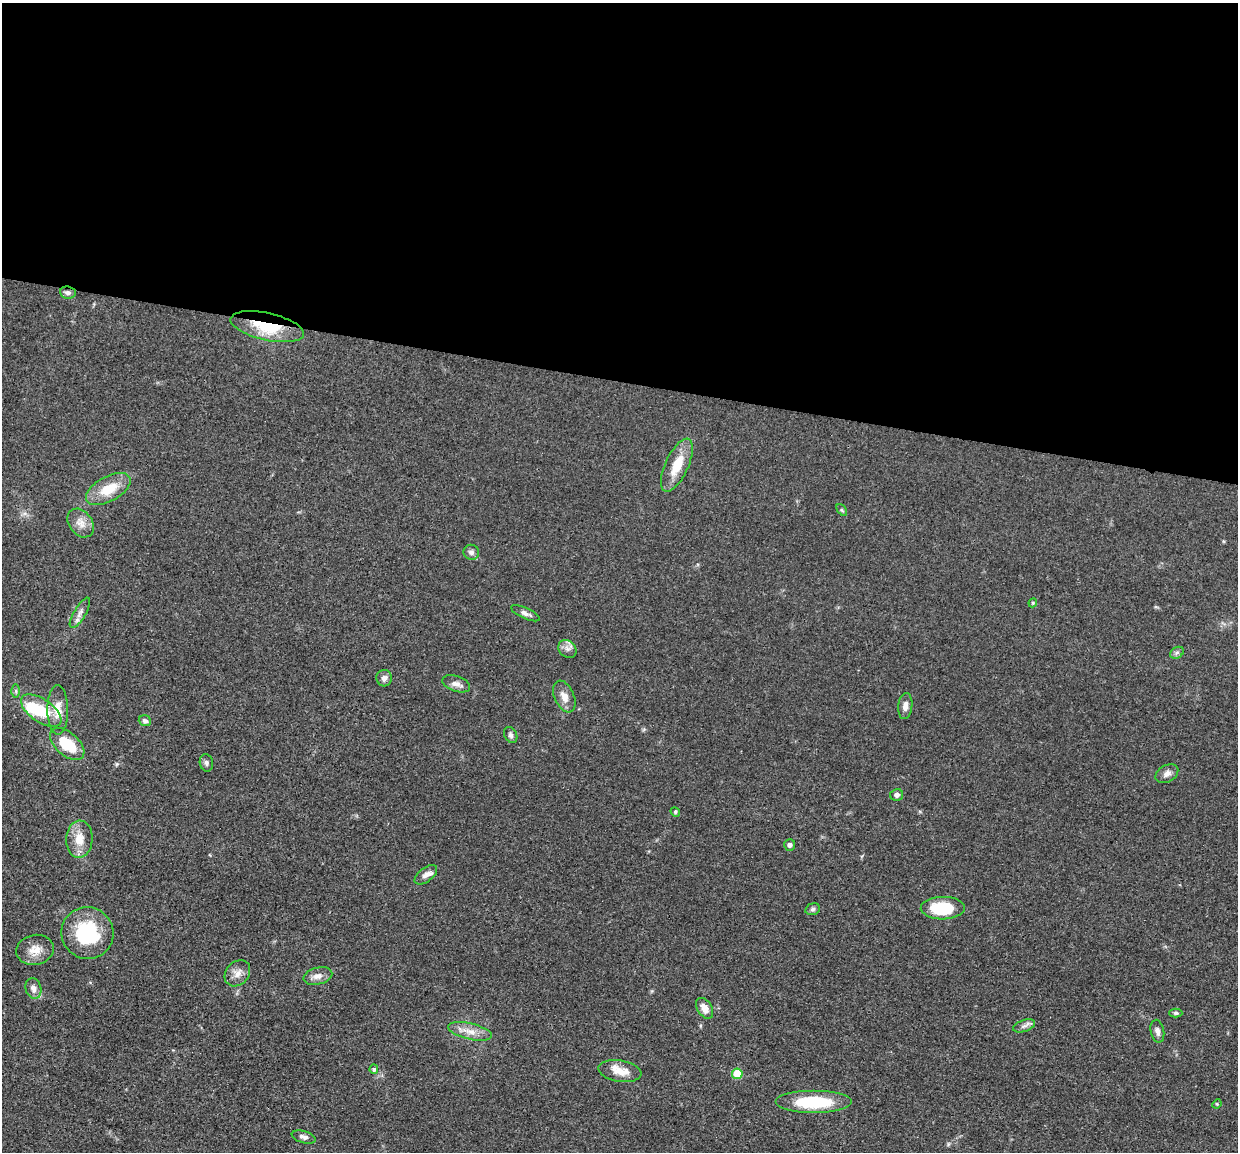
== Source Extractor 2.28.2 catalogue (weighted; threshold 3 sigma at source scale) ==
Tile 3 of 4 x 4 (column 3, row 1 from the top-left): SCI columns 2475-3710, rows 3697-4846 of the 4950 x 4974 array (HDU 1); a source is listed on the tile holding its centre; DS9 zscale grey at full resolution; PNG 1240 x 1154 px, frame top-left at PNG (2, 3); each listed source drawn as its Kron ellipse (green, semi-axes under 4 px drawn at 4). Shown black and unused: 33% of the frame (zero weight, under 3 of 4 exposures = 1% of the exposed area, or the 3 px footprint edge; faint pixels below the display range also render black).
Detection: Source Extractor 2.28.2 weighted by HDU 2 'WHT'; one run over the whole footprint, this tile lists its part. Background 0.0475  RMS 0.005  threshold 0.0223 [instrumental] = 3 sigma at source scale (4.5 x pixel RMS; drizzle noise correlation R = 1.50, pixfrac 1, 0.05/0.05 arcsec/px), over >= 5 px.
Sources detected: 50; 1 inside a brighter object's white glare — neither listed nor drawn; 2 inside a brighter listed object's ellipse — not listed separately; the other 47 listed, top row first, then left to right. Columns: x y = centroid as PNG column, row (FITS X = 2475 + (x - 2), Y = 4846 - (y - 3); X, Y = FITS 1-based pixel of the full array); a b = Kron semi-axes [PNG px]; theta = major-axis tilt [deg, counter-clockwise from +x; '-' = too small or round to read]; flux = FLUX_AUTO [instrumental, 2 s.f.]
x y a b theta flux
68 293 8 6 -7 1.6
267 327 37 13 -12 22
677 465 28 11 65 12
108 489 24 12 29 12
842 510 7 3 -53 0.64
81 523 16 11 -53 4.7
471 552 8 7 - 1.9
1033 603 4 4 - 0.59
80 613 17 6 59 2.7
525 613 15 5 -24 2.1
567 649 10 8 -45 2.3
1177 653 7 5 30 1.1
384 678 8 7 - 2.2
456 684 14 7 -19 2.7
16 691 6 4 -89 0.88
564 696 17 10 -67 4.5
905 706 13 7 84 3.1
58 710 24 10 -89 7.1
41 711 23 11 -34 19
145 721 6 5 - 1.3
511 735 8 6 -59 1.3
67 744 20 11 -41 16
206 763 9 6 -77 1.4
1167 774 12 8 30 2.7
897 795 6 6 - 1.6
675 812 5 4 - 0.62
79 839 18 13 87 7.6
790 845 6 5 - 1.4
426 875 13 7 37 2.7
943 908 22 11 1 20
813 909 7 5 17 1.2
87 933 26 26 - 30
35 950 19 15 10 6.5
237 973 14 11 48 4
318 976 15 8 14 3.4
33 988 10 8 -74 3.1
705 1008 11 7 -57 4.6
1176 1013 6 4 -1 1
1024 1026 11 5 18 1.7
470 1031 22 8 -13 5.7
1157 1031 11 6 -78 2.2
374 1069 5 4 - 0.89
620 1071 22 10 -9 6.6
737 1074 5 5 - 15
813 1102 38 11 0 26
1217 1104 5 4 - 0.53
304 1137 12 6 -16 2
Overlapping masked pixels (flux is a lower limit): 2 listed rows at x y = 68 293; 267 327